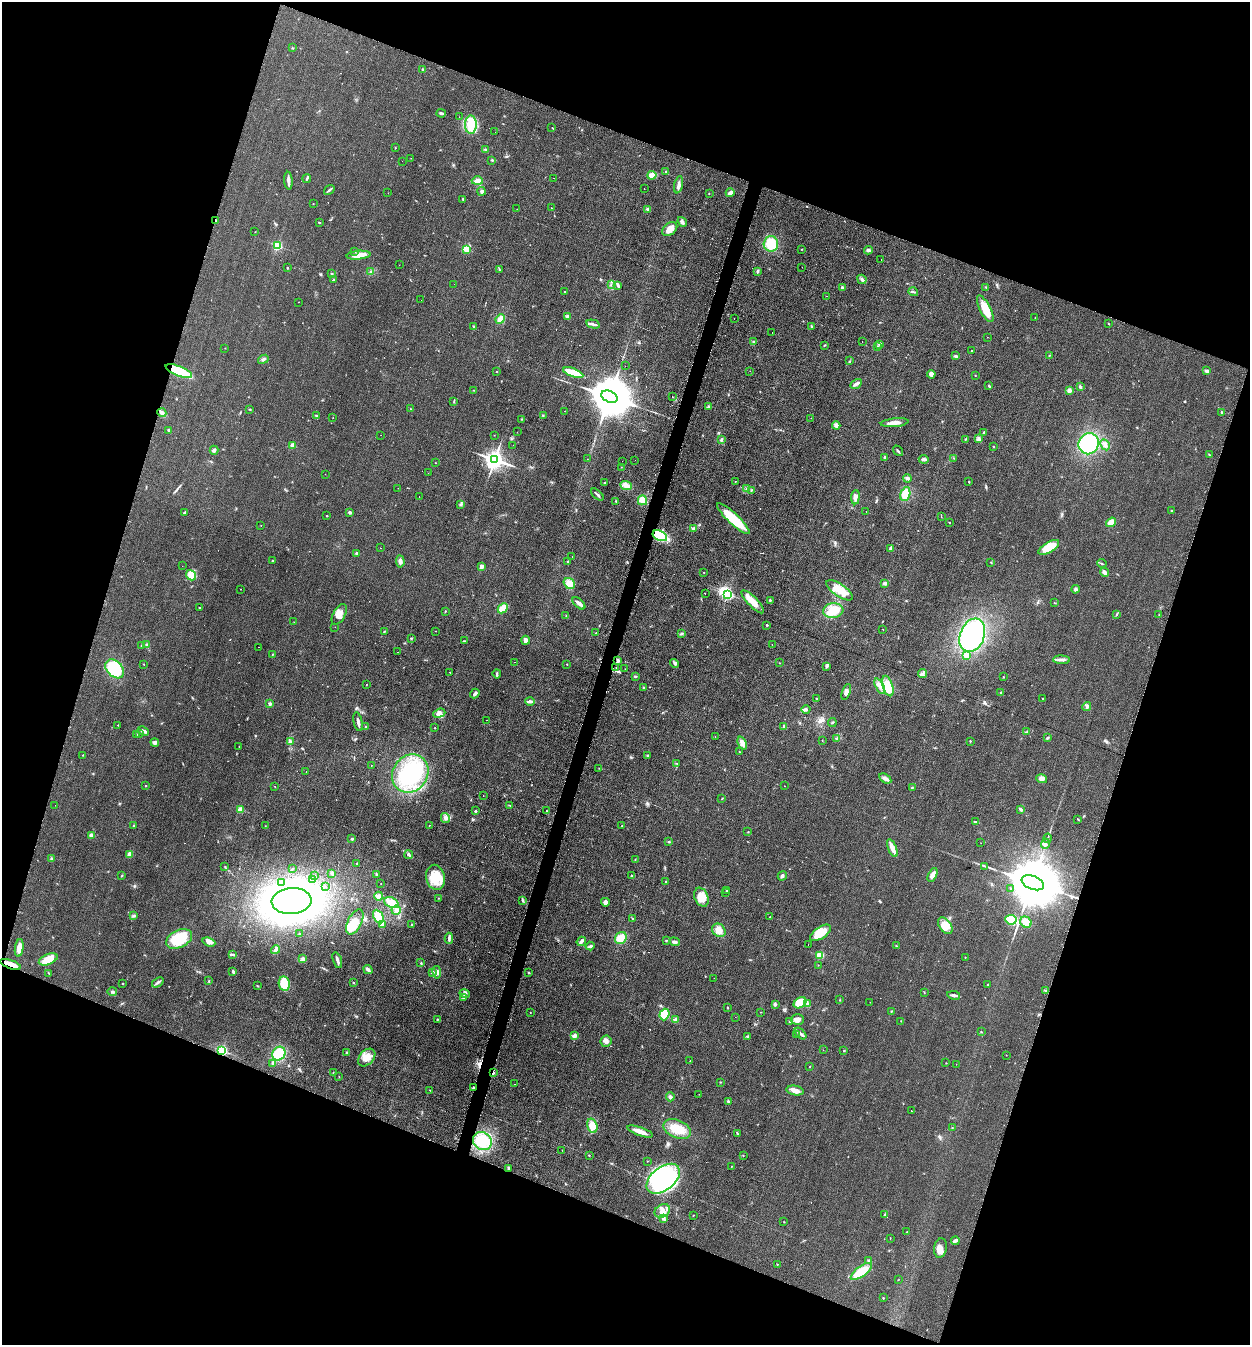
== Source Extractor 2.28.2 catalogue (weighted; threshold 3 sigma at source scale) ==
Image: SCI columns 281-5272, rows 1-5370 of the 5413 x 5374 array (HDU 1 of 3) = the unmasked area's bounding box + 8 px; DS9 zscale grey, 4 x 4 block average (1 PNG px = mean of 4 x 4 image px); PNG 1252 x 1347 px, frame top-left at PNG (2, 2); each listed source drawn as its Kron ellipse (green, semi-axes under 4 px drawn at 4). Shown black and unused: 39% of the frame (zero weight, under 2 of 3 exposures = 2% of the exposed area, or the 3 px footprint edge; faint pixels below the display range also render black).
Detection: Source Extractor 2.28.2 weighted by HDU 2 'WHT'. Background 0.0753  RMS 0.01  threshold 0.047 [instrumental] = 3 sigma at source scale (4.5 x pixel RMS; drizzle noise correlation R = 1.50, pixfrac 1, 0.05/0.05 arcsec/px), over >= 5 px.
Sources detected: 536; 2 too faint to see at this stretch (4 x 4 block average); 2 inside a brighter object's white glare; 37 cosmic-ray / hot-pixel residue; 1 long thin detection or spike segment (spike, bleed or trail) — neither listed nor drawn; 5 coinciding with a brighter row at this scale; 22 inside a brighter listed object's ellipse — not listed separately; the other 467 listed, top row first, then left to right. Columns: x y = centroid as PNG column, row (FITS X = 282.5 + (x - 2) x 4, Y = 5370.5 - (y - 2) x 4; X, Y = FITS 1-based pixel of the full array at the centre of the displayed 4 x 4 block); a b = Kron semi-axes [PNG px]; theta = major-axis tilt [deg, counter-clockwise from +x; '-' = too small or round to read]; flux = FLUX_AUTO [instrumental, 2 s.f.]
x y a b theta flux
292 48 2 2 - 2.9
422 69 3 2 - 3.5
441 113 4 2 - 11
459 117 2 2 - 0.94
471 125 9 6 -89 130
552 128 2 2 - 2.5
495 132 2 2 - 1.6
395 148 2 2 - 1.9
486 149 2 2 - 3
411 158 2 2 - 1.4
492 160 3 2 - 5
402 161 2 2 - 0.79
666 172 3 2 - 5.2
652 175 4 3 - 63
307 178 4 2 - 7.8
554 178 2 2 - 9.8
288 181 9 2 -86 34
477 181 5 4 - 29
678 185 9 3 78 23
644 189 2 2 - 4.2
329 190 6 2 38 11
482 191 4 3 - 13
388 193 2 2 - 0.95
730 193 4 2 - 36
709 194 2 2 - 1.8
463 199 3 2 - 3.6
313 203 2 2 - 2.1
551 208 2 2 - 3.4
517 209 2 2 - 0.84
648 209 2 2 - 27
216 221 2 2 - 4.4
682 222 5 3 - 18
320 223 2 2 - 1.9
670 229 8 5 38 49
255 232 2 2 - 1.8
771 244 7 7 - 140
277 246 2 2 - 400
466 249 2 2 - 220
802 249 2 2 - 1.9
868 250 4 3 - 12
355 251 2 2 - 3.7
358 255 12 4 6 66
881 260 2 2 - 7.9
399 265 2 2 - 1.4
802 267 2 2 - 2.4
287 268 2 2 - 5.2
499 270 2 2 - 2.6
758 271 3 3 - 7.7
371 272 3 3 - 9.7
331 274 3 2 - 2.7
862 279 5 3 - 14
333 280 3 2 - 5.2
454 284 2 2 - 2.4
611 285 2 2 - 3.1
617 285 4 3 - 9.1
986 287 2 2 - 2.4
842 288 3 3 - 12
564 292 2 2 - 1.8
913 292 5 2 - 8
826 296 2 2 - 4.8
421 300 2 2 - 1.4
299 302 2 2 - 1.8
985 309 15 5 -63 110
568 317 3 3 - 22
734 318 2 2 - 2.9
1035 318 2 2 - 3.2
500 319 5 3 - 37
593 324 7 2 -13 15
1109 324 3 2 - 3.1
474 326 3 2 - 3.8
811 326 3 2 - 6.8
772 333 2 2 - 1.7
987 337 2 2 - 2
754 341 3 2 - 5.4
862 341 2 2 - 2
880 344 2 2 - 33
824 345 2 2 - 3
877 346 2 2 - 3.4
225 348 2 2 - 2.3
972 350 2 2 - 1.9
1049 355 2 2 - 3.5
956 356 3 3 - 7
263 359 6 2 23 11
849 361 3 2 - 3.6
625 366 2 2 - 1.1
179 371 14 5 -23 240
750 371 2 2 - 7.9
1206 371 4 2 - 6.5
496 372 2 2 - 3.4
573 373 11 4 -20 150
931 374 4 3 - 23
975 375 2 2 - 2.3
856 384 6 2 31 23
989 386 4 2 - 5.6
1080 387 3 2 - 7.5
474 390 2 2 - 1.7
1069 390 2 2 - 52
609 397 9 5 -23 39000
672 397 2 2 - 3.2
454 401 2 2 - 2.9
709 407 3 2 - 8.3
250 409 3 2 - 4.4
411 409 2 2 - 2.3
564 411 2 2 - 1.1
1222 412 2 2 - 5.6
162 413 4 3 - 21
317 415 3 2 - 5.8
543 416 2 2 - 2.8
333 418 2 2 - 2
811 418 2 2 - 0.94
521 419 2 2 - 4.2
895 423 14 4 5 44
836 425 4 4 - 23
168 430 3 2 - 5.2
517 432 2 2 - 1.3
984 432 3 2 - 4.5
381 435 2 2 - 0.85
494 435 2 2 - 1.5
965 439 2 2 - 3.5
979 439 3 2 - 7.2
722 440 2 2 - 6.4
1089 444 11 10 - 370
292 445 2 2 - 90
513 445 2 2 - 2.9
1105 445 6 3 -61 19
993 447 2 2 - 3.3
214 450 4 3 - 13
898 451 6 2 -51 8.7
1209 455 3 2 - 5.7
884 457 2 2 - 8
954 458 2 2 - 1.6
587 459 2 2 - 1.3
924 459 5 3 - 15
494 460 3 3 - 4500
635 460 2 2 - 2.2
622 461 2 2 - 12
435 463 2 2 - 2.1
621 467 2 2 - 1.4
428 473 2 2 - 4.6
325 474 2 2 - 1.4
907 478 4 2 - 17
735 481 2 2 - 1.7
969 482 2 2 - 3.6
605 483 3 2 - 5.9
626 485 6 4 -22 41
398 488 2 2 - 4.1
746 489 4 2 - 7
751 490 3 2 - 5.5
905 494 7 4 74 120
597 495 7 2 -42 13
419 497 2 2 - 2.4
855 497 7 3 84 29
642 500 5 4 - 59
616 501 3 2 - 4.1
461 504 3 2 - 5.3
1171 510 2 2 - 3.9
350 512 3 2 - 11
866 512 2 2 - 8.5
184 513 3 2 - 9.5
327 516 2 2 - 7.2
941 517 2 2 - 1.9
733 519 21 5 -43 240
950 522 2 2 - 2.8
1111 522 5 3 - 65
261 525 2 2 - 1
693 528 3 2 - 7.7
660 536 8 5 -26 220
1049 547 11 5 30 120
380 548 2 2 - 0.83
890 548 3 2 - 8
357 554 3 3 - 12
572 556 2 2 - 2.4
272 561 2 2 - 2.3
400 561 6 3 -85 21
568 561 2 2 - 2.8
991 562 2 2 - 2.1
1102 564 5 2 - 5.8
182 566 2 2 - 1.6
481 566 4 4 - 16
1105 572 4 3 - 13
704 573 2 2 - 2.3
191 575 5 4 - 87
885 583 3 3 - 15
569 584 6 5 - 57
241 589 2 2 - 3.6
1076 589 4 3 - 12
840 590 15 6 -34 110
705 593 2 2 - 1.6
728 594 3 2 - 750
770 600 3 2 - 6.3
753 602 15 5 -46 75
579 603 8 3 -42 34
1054 603 2 2 - 3.3
199 607 2 2 - 8.5
503 608 6 3 45 110
445 611 2 2 - 3.4
833 611 10 7 8 120
339 614 11 6 62 53
1117 614 2 2 - 2.5
1159 615 2 2 - 1.8
566 616 2 2 - 2.6
294 622 2 2 - 0.96
767 625 3 2 - 4
335 627 2 2 - 4.1
883 629 2 2 - 2.2
384 631 3 2 - 4.2
436 631 2 2 - 10
596 633 2 2 - 4.7
682 633 3 2 - 6.2
972 635 17 12 70 780
411 638 3 2 - 6.1
525 640 4 3 - 26
464 641 2 2 - 3.1
772 644 2 2 - 2.7
147 645 3 3 - 7.7
141 646 2 2 - 3.7
258 647 2 2 - 2.9
397 652 2 2 - 3.3
272 654 2 2 - 2.8
966 656 2 2 - 95
1061 660 8 2 -2 18
618 661 3 2 - 13
515 662 2 2 - 1.2
779 663 2 2 - 2
144 664 2 2 - 1.7
567 664 2 2 - 1.8
674 664 5 3 - 11
826 666 3 2 - 8.2
616 668 2 2 - 2.4
115 669 11 7 -46 250
625 669 2 2 - 1.3
450 672 2 2 - 1.6
923 673 4 4 - 15
497 674 4 2 - 7.2
635 676 3 2 - 8.4
1003 677 2 2 - 3.6
366 684 2 2 - 2.1
880 686 8 3 -64 26
888 686 10 5 -73 110
643 687 2 2 - 2.5
846 692 8 3 71 21
1001 693 3 2 - 4.8
475 694 5 3 - 16
817 698 2 2 - 2.7
1042 698 2 2 - 3
530 701 5 2 - 22
270 704 3 3 - 9.7
1087 706 5 3 - 12
806 709 4 2 - 13
439 713 6 4 20 23
487 720 2 2 - 1.4
358 722 9 2 -78 21
832 723 4 2 - 5
118 725 2 2 - 2.4
783 726 3 2 - 6.3
366 727 2 2 - 28
435 728 2 2 - 3
143 731 6 2 -25 24
1027 731 4 2 - 5.7
137 734 2 2 - 2.5
139 734 2 2 - 1.6
715 736 2 2 - 1.2
1047 738 3 2 - 8.2
836 739 3 2 - 4.1
822 740 2 2 - 1.8
970 741 2 2 - 4.6
155 742 4 3 - 22
291 742 3 2 - 3.9
742 743 7 3 -67 35
239 746 2 2 - 1.3
739 752 2 2 - 2.3
83 755 2 2 - 1.8
648 755 2 2 - 5
676 763 2 2 - 2.4
371 765 2 2 - 2.2
599 768 2 2 - 1.9
306 772 2 2 - 0.89
410 774 20 17 54 500
885 779 6 3 -34 25
1041 779 5 4 - 27
146 786 2 2 - 9.8
275 786 2 2 - 1.9
784 786 2 2 - 2.2
912 788 2 2 - 4.8
483 796 2 2 - 1.2
722 798 3 2 - 3.6
55 805 2 2 - 0.67
510 805 2 2 - 2.8
1021 809 3 2 - 17
240 810 2 2 - 160
475 811 2 2 - 5.8
547 811 2 2 - 2.5
445 818 5 4 - 21
1078 819 3 2 - 3.2
975 822 2 2 - 3.7
429 825 2 2 - 3.2
134 826 2 2 - 19
265 826 2 2 - 1.8
622 826 2 2 - 5.3
748 832 2 2 - 1.9
91 835 3 3 - 38
1047 838 5 2 - 6.1
352 839 3 2 - 6.8
669 842 3 2 - 4.5
981 843 2 2 - 1.8
1045 844 5 3 - 12
892 848 9 4 -68 46
130 854 4 3 - 52
409 855 4 3 - 12
51 859 3 2 - 7.4
635 859 2 2 - 2.7
356 863 2 2 - 2.2
985 866 2 2 - 2.2
225 867 2 2 - 2.3
292 869 3 2 - 4.7
332 873 3 3 - 18
376 874 3 2 - 6
932 875 7 3 63 37
122 876 3 2 - 3.2
314 876 2 2 - 6.6
632 876 2 2 - 8.7
782 876 5 3 - 15
435 877 12 9 -78 160
313 879 2 2 - 6.5
666 881 2 2 - 6.3
281 883 2 2 - 2
381 883 2 2 - 1.3
1033 883 12 6 -21 78000
325 886 2 2 - 2.9
1010 889 2 2 - 2.7
726 891 2 2 - 4.3
726 893 2 2 - 1.5
379 896 4 3 - 19
701 897 10 6 -67 93
438 898 2 2 - 2.1
522 900 4 2 - 8.3
292 901 20 13 3 4600
391 902 7 5 -23 61
605 902 4 3 - 23
396 910 5 4 - 22
134 916 3 2 - 3.9
378 917 7 5 -62 100
770 917 2 2 - 3.3
633 919 2 2 - 3.4
1011 920 6 4 -9 170
355 922 14 7 64 66
1026 922 6 5 - 74
383 924 3 3 - 16
412 925 2 2 - 4.2
945 926 9 5 -54 78
719 930 7 6 - 61
821 933 12 5 34 140
300 934 3 2 - 4.7
449 938 5 2 - 15
621 938 6 5 - 76
179 939 14 8 26 260
581 941 5 2 - 18
666 941 2 2 - 3.9
209 942 7 4 -20 26
675 942 5 3 - 17
808 944 2 2 - 12
590 946 4 2 - 10
897 946 3 2 - 3.8
19 948 9 3 82 50
276 950 4 3 - 15
232 955 4 2 - 8.5
820 955 2 2 - 290
965 957 2 2 - 2.4
48 959 10 5 22 100
303 959 3 3 - 12
337 960 8 2 -73 22
421 963 2 2 - 4.6
11 964 11 2 -19 85
818 965 2 2 - 1.5
368 970 5 2 - 27
233 972 3 3 - 8.4
432 972 3 2 - 9.1
437 972 6 4 -81 21
49 973 4 2 - 3.3
528 973 3 2 - 3.7
714 978 2 2 - 3
209 981 3 2 - 4.4
158 982 6 3 35 14
284 983 7 5 -79 150
353 983 2 2 - 3.4
123 984 2 2 - 2.2
988 985 3 2 - 3.3
257 986 2 2 - 2.4
1045 991 2 2 - 5.5
112 992 5 2 - 10
924 992 2 2 - 2.7
465 994 5 4 - 18
954 995 6 2 -10 20
463 998 3 2 - 5.4
840 1000 2 2 - 1.7
870 1002 2 2 - 1.7
800 1003 7 5 36 140
807 1003 3 2 - 6.6
775 1004 3 3 - 9
727 1007 2 2 - 3
891 1011 2 2 - 3.5
760 1012 2 2 - 1.5
530 1013 2 2 - 2.1
664 1014 6 5 - 120
735 1017 2 2 - 1.5
437 1019 3 2 - 3.4
798 1019 6 5 - 29
676 1020 2 2 - 110
790 1021 2 2 - 4.4
901 1021 2 2 - 2.4
981 1032 2 2 - 3.4
800 1033 7 3 -43 16
796 1035 2 2 - 2.9
574 1036 2 2 - 110
747 1036 3 2 - 6.9
606 1041 6 5 - 23
222 1050 2 2 - 910
823 1050 2 2 - 1
844 1051 2 2 - 3.3
347 1053 2 2 - 15
279 1054 7 6 - 150
1006 1055 2 2 - 1.1
367 1057 10 7 46 69
690 1061 2 2 - 1.9
273 1063 3 2 - 13
946 1063 2 2 - 2.1
956 1064 2 2 - 1.3
810 1067 2 2 - 3.3
333 1072 2 2 - 2.3
493 1073 3 2 - 7
339 1077 2 2 - 1.9
720 1082 2 2 - 2.1
515 1084 2 2 - 1.2
473 1087 2 2 - 4.4
430 1090 2 2 - 2
795 1091 8 4 -11 36
699 1094 2 2 - 1
670 1097 4 4 - 15
728 1102 3 2 - 12
911 1111 2 2 - 12
592 1126 7 5 -74 61
952 1128 2 2 - 2.7
677 1129 14 9 -23 120
640 1132 13 3 -19 54
737 1134 3 2 - 4.6
482 1141 10 8 -35 200
562 1150 2 2 - 1.6
589 1155 2 2 - 3.4
743 1156 2 2 - 1.3
647 1161 2 2 - 1.9
732 1166 2 2 - 1.8
509 1169 4 2 - 10
663 1179 19 11 38 820
662 1211 8 6 29 51
693 1215 2 2 - 2.3
884 1215 2 2 - 2.7
664 1218 3 2 - 8.2
784 1222 2 2 - 2.9
907 1232 2 2 - 1.9
890 1238 2 2 - 2.1
955 1241 4 3 - 23
940 1248 10 6 80 43
869 1261 4 2 - 6.7
777 1264 2 2 - 2.6
861 1271 12 5 37 160
898 1280 2 2 - 2.1
883 1298 2 2 - 3.9
Overlapping masked pixels (flux is a lower limit): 6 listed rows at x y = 216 221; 179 371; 11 964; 222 1050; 493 1073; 473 1087
Diffuse or blended objects may show on this block-average render without a row.